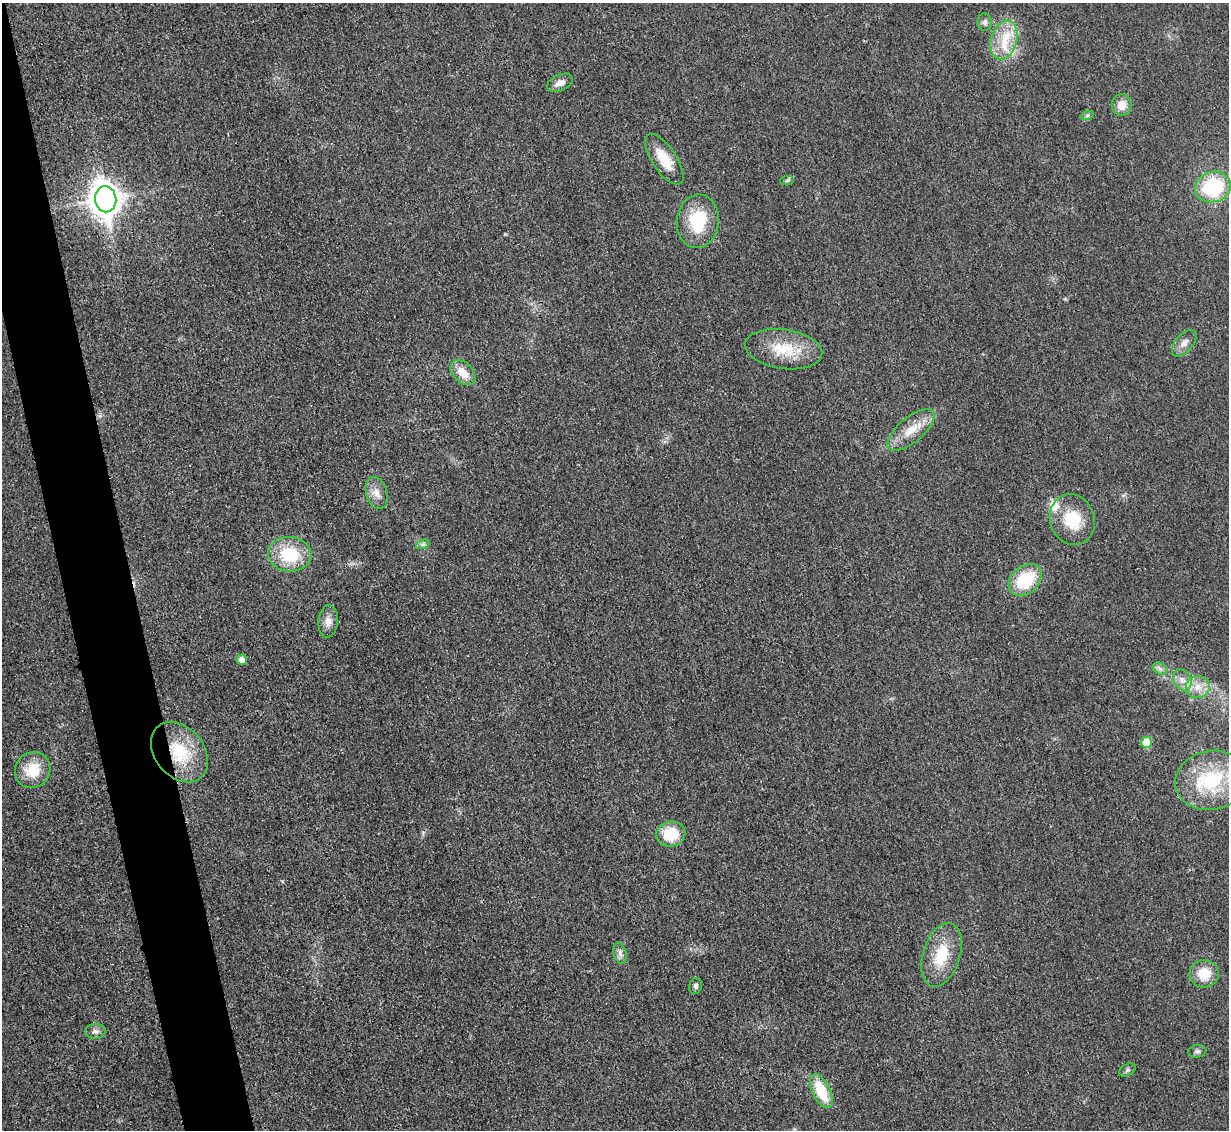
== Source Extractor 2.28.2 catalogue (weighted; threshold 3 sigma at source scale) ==
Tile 11 of 4 x 4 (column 3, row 3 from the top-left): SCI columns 2473-3699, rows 1393-2520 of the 4954 x 4926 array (HDU 1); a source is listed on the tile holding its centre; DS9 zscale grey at full resolution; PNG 1231 x 1132 px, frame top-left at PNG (2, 3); each listed source drawn as its Kron ellipse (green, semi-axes under 4 px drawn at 4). Shown black and unused: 5% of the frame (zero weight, under 3 of 4 exposures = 2% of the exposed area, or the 3 px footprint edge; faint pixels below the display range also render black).
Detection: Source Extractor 2.28.2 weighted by HDU 2 'WHT'; one run over the whole footprint, this tile lists its part. Background 0.021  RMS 0.0049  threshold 0.0221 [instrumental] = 3 sigma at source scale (4.5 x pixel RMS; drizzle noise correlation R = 1.50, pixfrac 1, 0.05/0.05 arcsec/px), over >= 5 px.
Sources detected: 40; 1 inside a brighter object's white glare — neither listed nor drawn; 2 inside a brighter listed object's ellipse — not listed separately; the other 37 listed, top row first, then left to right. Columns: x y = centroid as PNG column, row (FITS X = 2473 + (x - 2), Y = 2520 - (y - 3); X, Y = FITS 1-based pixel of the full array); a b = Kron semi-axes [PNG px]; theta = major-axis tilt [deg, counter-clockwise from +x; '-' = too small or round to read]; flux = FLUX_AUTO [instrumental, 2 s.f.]
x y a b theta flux
984 22 8 7 - 1.7
1004 40 20 13 73 11
560 83 14 8 23 3.4
1122 105 11 10 - 5.9
1087 116 7 4 19 0.88
664 159 29 12 -57 12
787 180 7 4 2 0.82
1213 187 18 15 17 35
106 199 13 10 -83 720
698 221 27 21 84 23
1184 343 16 8 49 3.4
784 349 39 19 -8 19
463 373 15 10 -45 7.7
911 430 29 12 40 10
377 493 16 10 -74 4.8
1072 520 26 22 -70 18
423 544 7 4 18 1.1
290 554 21 17 -4 23
1025 580 18 13 40 26
328 621 16 9 86 4
242 660 5 5 - 3.2
1160 669 8 5 -30 1.6
1182 680 11 8 -59 3.5
1198 687 12 11 - 5.3
1147 742 6 5 - 12
179 752 33 24 -51 26
33 770 18 17 - 13
1212 780 37 29 10 36
671 834 14 12 10 16
620 953 11 6 -74 2.1
942 955 33 18 72 17
1204 974 14 13 - 11
696 986 8 6 75 1.4
96 1031 10 7 4 2.1
1197 1051 9 6 8 1.3
1127 1070 9 5 28 1.1
821 1091 18 9 -64 18
Overlapping masked pixels (flux is a lower limit): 1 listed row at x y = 179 752
Isophote crosses this tile's border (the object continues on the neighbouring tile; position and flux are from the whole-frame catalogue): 1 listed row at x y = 1212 780